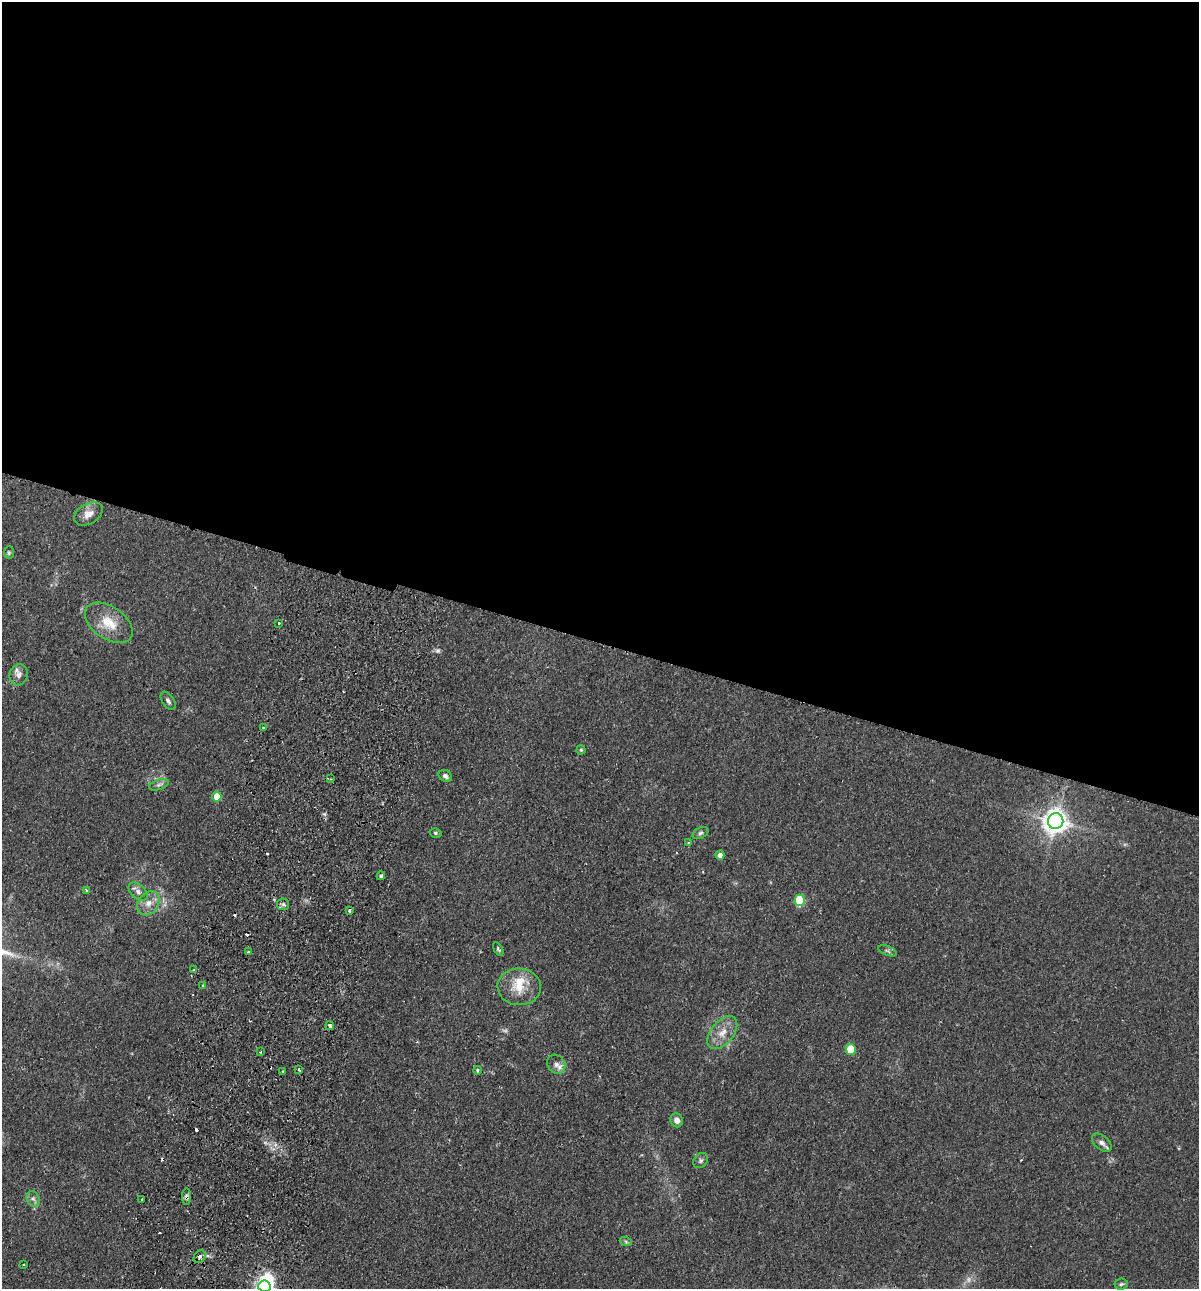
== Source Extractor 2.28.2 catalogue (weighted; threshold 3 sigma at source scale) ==
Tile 3 of 4 x 4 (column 3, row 1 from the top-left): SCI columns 2702-3898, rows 3880-5166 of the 5280 x 5184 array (HDU 1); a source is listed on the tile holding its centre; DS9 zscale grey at full resolution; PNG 1201 x 1291 px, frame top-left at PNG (2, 2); each listed source drawn as its Kron ellipse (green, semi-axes under 4 px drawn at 4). Shown black and unused: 50% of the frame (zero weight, under 2 of 3 exposures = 3% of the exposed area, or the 3 px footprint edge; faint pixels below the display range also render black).
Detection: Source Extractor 2.28.2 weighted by HDU 2 'WHT'; one run over the whole footprint, this tile lists its part. Background 0.0824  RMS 0.0058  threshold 0.0261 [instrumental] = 3 sigma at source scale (4.5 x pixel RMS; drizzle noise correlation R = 1.50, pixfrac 1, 0.05/0.05 arcsec/px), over >= 5 px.
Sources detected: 59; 2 too faint to see at this stretch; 1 inside a brighter object's white glare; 6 cosmic-ray / hot-pixel residue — neither listed nor drawn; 1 inside a brighter listed object's ellipse — not listed separately; the other 49 listed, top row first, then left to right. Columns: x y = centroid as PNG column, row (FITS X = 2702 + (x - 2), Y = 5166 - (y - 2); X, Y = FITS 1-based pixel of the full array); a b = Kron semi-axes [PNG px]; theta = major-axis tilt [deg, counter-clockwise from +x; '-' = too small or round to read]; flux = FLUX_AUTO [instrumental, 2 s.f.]
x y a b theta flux
88 514 15 10 30 5.4
9 553 6 5 - 0.86
109 623 27 16 -34 13
278 623 3 3 - 2.9
19 675 11 9 74 3.3
168 701 10 5 -56 1.8
264 728 3 3 - 2
581 750 4 4 - 0.78
445 776 7 5 -33 1.8
331 779 2 2 - 0.5
159 785 10 5 19 1.7
217 796 5 4 - 10
1056 821 8 7 - 550
436 833 6 4 -16 1.1
700 833 8 5 27 1.5
688 843 4 2 - 0.49
720 855 4 4 - 2.6
381 876 4 3 - 1.2
86 891 3 3 - 0.66
138 891 11 7 -39 2.7
800 900 5 5 - 31
148 903 13 10 53 5.4
283 904 6 5 - 1.2
349 911 3 3 - 0.64
498 949 7 4 -59 0.8
887 951 10 4 -22 1.2
248 952 3 3 - 2.5
194 970 4 4 - 0.77
203 986 4 3 - 1.4
519 987 22 18 -5 13
330 1026 4 3 - 1.9
722 1033 19 11 51 7.6
851 1049 5 5 - 17
260 1052 3 2 - 0.51
556 1064 10 8 -51 3
299 1069 4 3 - 1
477 1070 4 3 - 0.7
283 1072 3 3 - 0.94
677 1120 7 6 - 3
1102 1143 11 7 -39 2.5
701 1161 8 6 46 1.4
187 1197 8 4 -89 1.3
33 1199 8 6 -66 1.9
142 1199 3 3 - 3
626 1242 6 4 -20 0.87
200 1257 7 5 56 1.8
23 1264 3 2 - 0.67
1121 1284 6 5 - 1.1
264 1286 6 5 - 110
Overlapping masked pixels (flux is a lower limit): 3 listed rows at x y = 330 1026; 187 1197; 200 1257
Isophote crosses this tile's border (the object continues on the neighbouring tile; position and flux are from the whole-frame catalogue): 1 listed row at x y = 264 1286